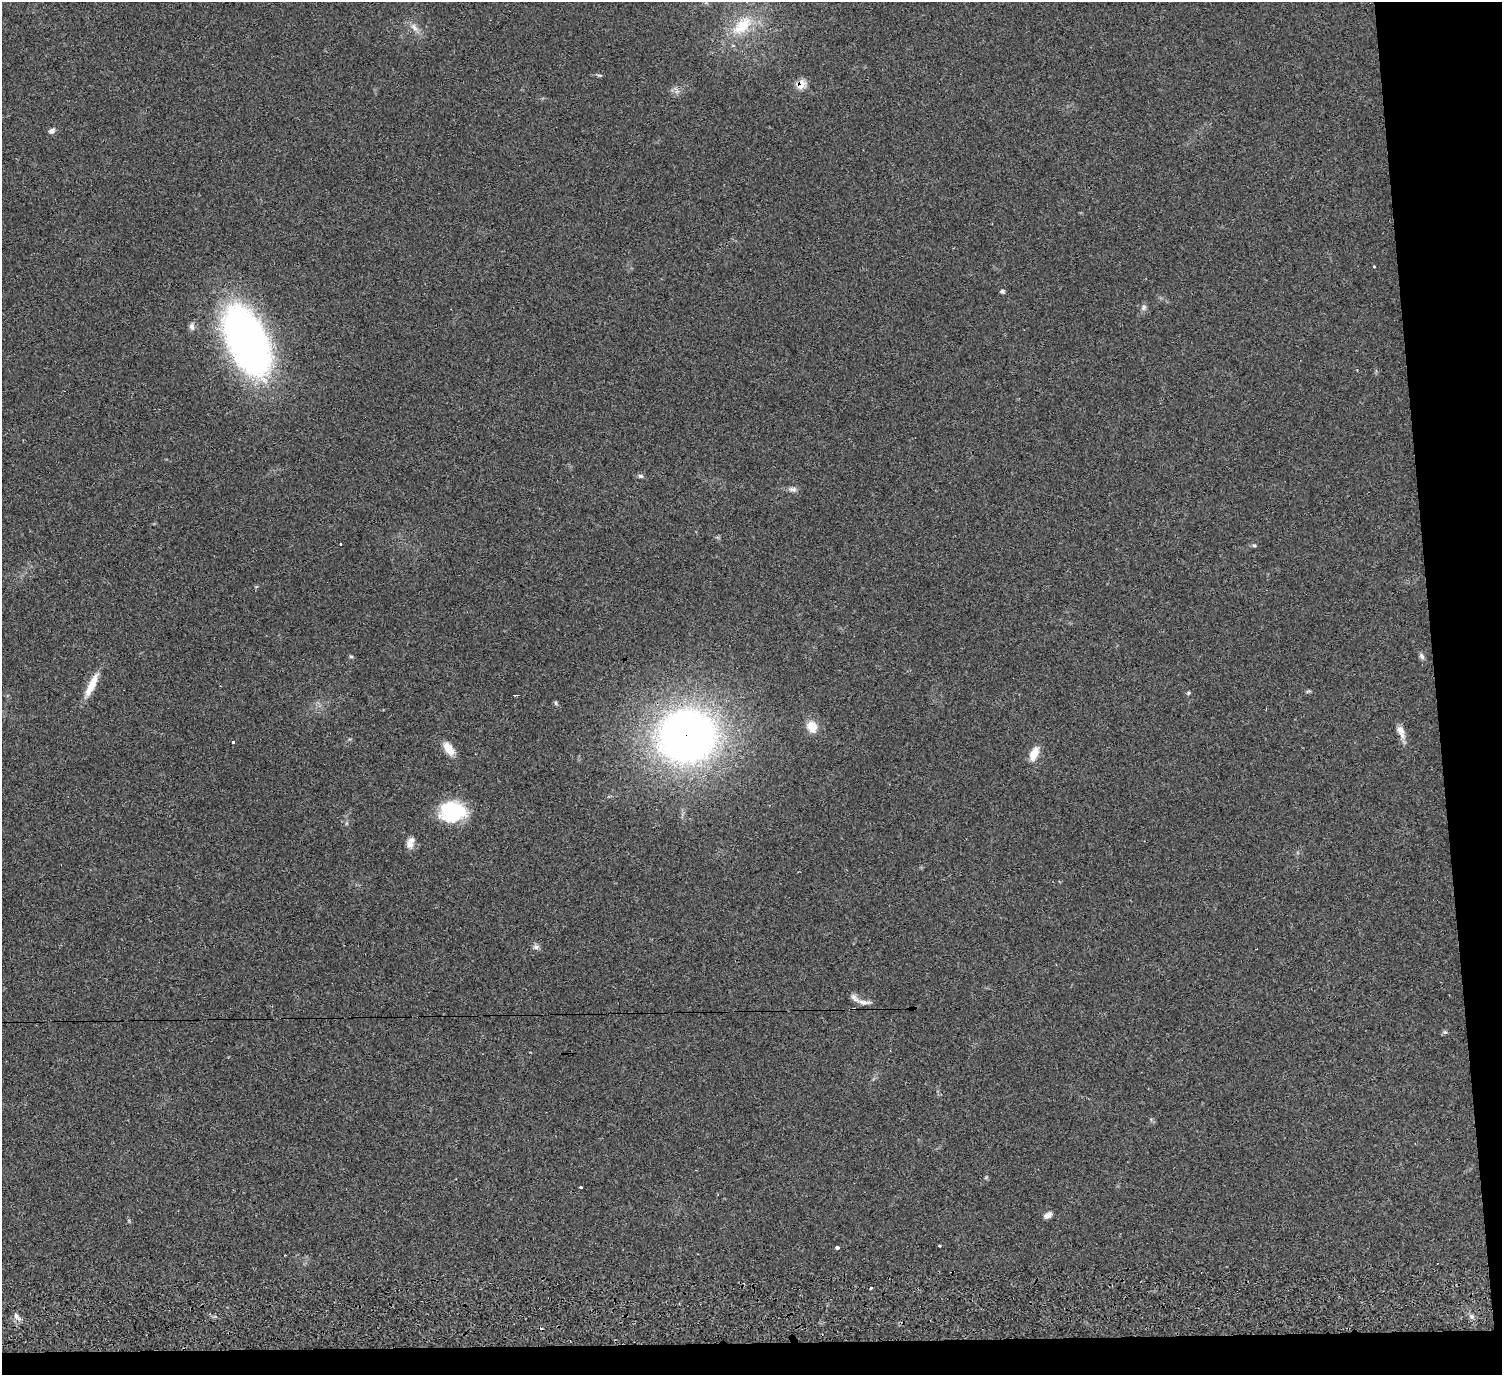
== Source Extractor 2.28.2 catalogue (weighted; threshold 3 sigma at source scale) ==
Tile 9 of 3 x 3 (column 3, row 3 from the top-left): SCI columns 3002-4501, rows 226-1598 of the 4513 x 4546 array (HDU 1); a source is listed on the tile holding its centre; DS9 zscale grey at full resolution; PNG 1504 x 1377 px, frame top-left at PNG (2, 2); no overlay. Shown black and unused: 7% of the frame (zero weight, under 2 of 3 exposures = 3% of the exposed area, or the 3 px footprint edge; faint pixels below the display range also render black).
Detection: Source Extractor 2.28.2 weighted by HDU 2 'WHT'; one run over the whole footprint, this tile lists its part. Background 0.0545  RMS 0.0071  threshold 0.032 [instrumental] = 3 sigma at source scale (4.5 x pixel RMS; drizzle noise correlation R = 1.50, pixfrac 1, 0.05/0.05 arcsec/px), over >= 5 px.
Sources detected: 41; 2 cosmic-ray / hot-pixel residue — not listed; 1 inside a brighter listed object's ellipse — not listed separately; the other 38 listed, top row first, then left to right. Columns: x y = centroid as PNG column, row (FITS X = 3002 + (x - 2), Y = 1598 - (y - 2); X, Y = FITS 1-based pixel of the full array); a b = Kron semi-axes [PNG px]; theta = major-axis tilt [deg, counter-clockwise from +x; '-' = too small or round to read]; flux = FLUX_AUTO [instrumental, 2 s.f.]
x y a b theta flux
742 26 37 19 42 30
414 27 13 7 -53 4.8
599 75 9 4 0 1.2
801 84 7 6 - 18
677 91 7 5 44 2.2
52 131 8 6 40 2.6
1374 266 3 3 - 1.1
1002 291 5 5 - 1.5
1144 307 8 7 - 2.3
192 326 10 6 -81 2.8
247 341 56 28 -66 450
641 476 7 5 -4 1.6
793 489 12 7 -6 2.9
1254 545 6 4 -1 1
351 656 6 4 -1 0.96
1422 656 8 6 -65 2.1
91 685 35 8 65 13
1308 691 9 3 11 0.95
1188 693 5 4 - 0.97
556 703 6 4 -89 1
812 727 16 13 -59 9
1401 732 18 8 -67 5.8
687 736 53 48 9 450
233 742 3 3 - 3
449 748 21 10 -56 8.4
1034 754 17 9 66 9.2
453 812 27 20 3 46
410 843 14 8 73 5.6
536 947 9 8 - 2.5
864 1002 18 6 -6 4.1
1445 1032 6 5 - 1.2
580 1187 3 3 - 5.1
1048 1215 10 6 33 3.5
939 1246 3 3 - 1.2
837 1247 3 3 - 13
871 1288 3 3 - 2.7
17 1316 11 6 -52 3.2
1472 1316 7 5 -69 2
Overlapping masked pixels (flux is a lower limit): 2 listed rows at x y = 801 84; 687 736